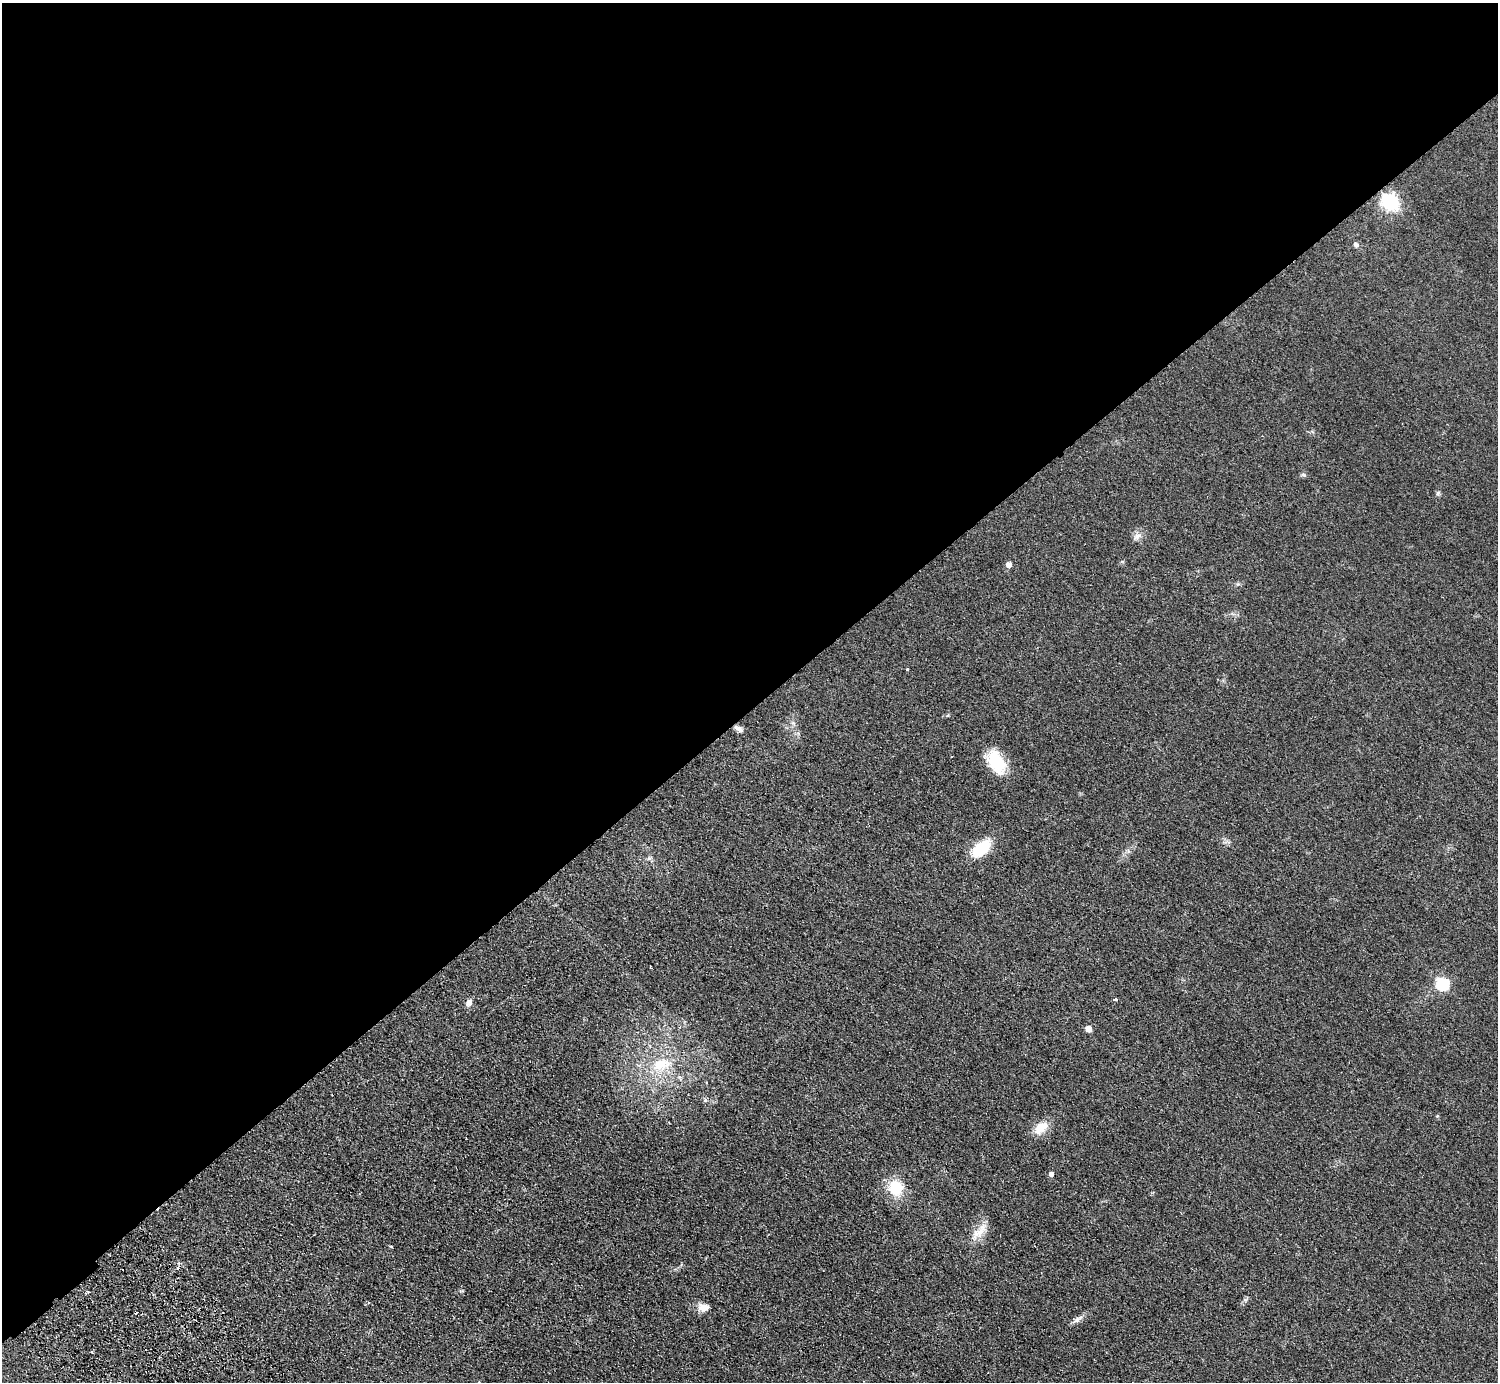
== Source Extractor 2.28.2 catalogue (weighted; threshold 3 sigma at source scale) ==
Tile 2 of 4 x 4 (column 2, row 1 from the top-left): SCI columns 1541-3036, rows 4344-5723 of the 6072 x 6066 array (HDU 1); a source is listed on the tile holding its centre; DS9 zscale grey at full resolution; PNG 1500 x 1384 px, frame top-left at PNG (2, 3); no overlay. Shown black and unused: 51% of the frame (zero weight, under 2 of 3 exposures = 3% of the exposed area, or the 3 px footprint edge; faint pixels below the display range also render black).
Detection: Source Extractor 2.28.2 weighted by HDU 2 'WHT'; one run over the whole footprint, this tile lists its part. Background 0.0639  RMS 0.0091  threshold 0.0409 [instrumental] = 3 sigma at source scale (4.5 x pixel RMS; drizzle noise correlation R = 1.50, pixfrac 1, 0.05/0.05 arcsec/px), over >= 5 px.
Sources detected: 26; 1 cosmic-ray / hot-pixel residue — not listed; the other 25 listed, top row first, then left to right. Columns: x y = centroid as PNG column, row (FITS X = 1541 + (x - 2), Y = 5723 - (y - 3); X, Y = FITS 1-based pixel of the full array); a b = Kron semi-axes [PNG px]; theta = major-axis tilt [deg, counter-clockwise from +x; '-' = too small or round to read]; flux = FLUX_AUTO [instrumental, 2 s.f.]
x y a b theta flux
1390 201 7 6 - 260
1356 244 6 5 - 2.7
1303 475 6 4 -2 1.4
1438 493 6 5 - 1.5
1137 536 13 7 21 4.5
1008 564 5 5 - 4.9
907 669 3 3 - 1.9
793 723 8 5 -59 2.2
739 729 12 5 -29 3.8
996 762 27 16 -59 32
981 848 25 14 42 28
649 858 6 5 - 1.7
1442 984 6 6 - 110
1114 999 4 3 - 1.7
469 1002 10 8 60 3.7
1088 1029 5 5 - 7.1
661 1065 32 18 15 34
1437 1116 5 4 - 0.86
1041 1127 19 12 39 14
1051 1174 5 4 - 3.3
896 1188 16 14 -69 27
979 1232 24 12 31 12
1245 1300 7 4 18 1.6
704 1307 14 10 2 7.6
1077 1320 13 6 34 3.8
Overlapping masked pixels (flux is a lower limit): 1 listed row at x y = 739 729